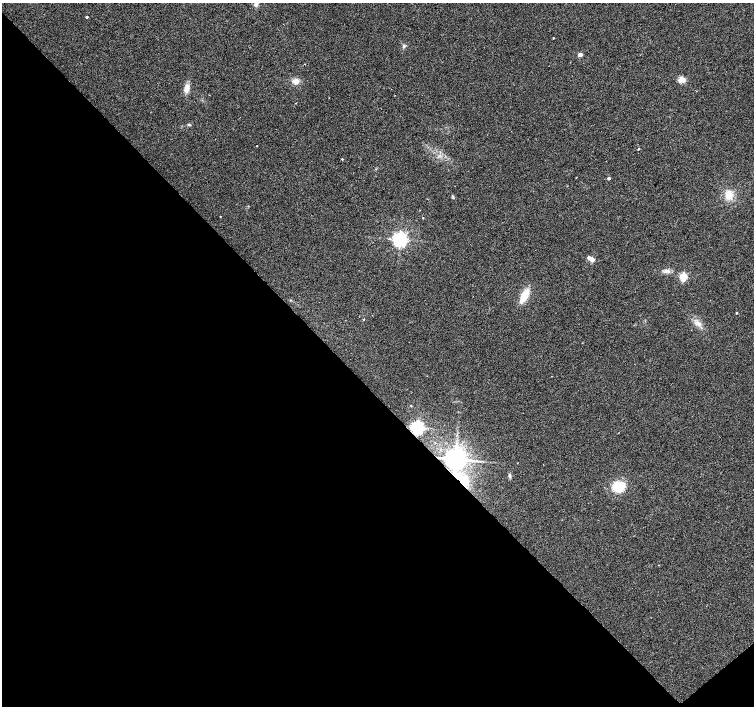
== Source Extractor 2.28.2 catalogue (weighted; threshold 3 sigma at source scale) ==
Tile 14 of 4 x 4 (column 2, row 4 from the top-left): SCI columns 1507-3010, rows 214-1620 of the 6018 x 5989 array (HDU 1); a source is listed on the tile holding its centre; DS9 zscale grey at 2 x 2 block average (1 PNG px = mean of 2 x 2 image px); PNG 756 x 708 px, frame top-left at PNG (2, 3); no overlay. Shown black and unused: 45% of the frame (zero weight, under 2 of 3 exposures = <1% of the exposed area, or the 3 px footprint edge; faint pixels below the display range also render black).
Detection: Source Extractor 2.28.2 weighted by HDU 2 'WHT'; one run over the whole footprint, this tile lists its part. Background 0.0386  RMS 0.0086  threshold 0.0389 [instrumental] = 3 sigma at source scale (4.5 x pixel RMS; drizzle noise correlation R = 1.50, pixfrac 1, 0.0396/0.0396 arcsec/px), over >= 5 px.
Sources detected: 30; all 30 listed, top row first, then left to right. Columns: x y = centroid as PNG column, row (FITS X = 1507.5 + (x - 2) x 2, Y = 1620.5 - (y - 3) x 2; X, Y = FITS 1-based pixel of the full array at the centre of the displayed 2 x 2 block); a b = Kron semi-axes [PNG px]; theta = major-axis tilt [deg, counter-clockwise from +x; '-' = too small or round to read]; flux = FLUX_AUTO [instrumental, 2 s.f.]
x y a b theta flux
256 4 7 5 81 6.8
87 17 2 2 - 2.9
553 38 2 2 - 1.4
404 46 5 3 - 3
580 55 3 2 - 20
682 79 7 6 - 14
296 81 7 5 0 13
187 88 10 6 86 13
188 124 4 3 - 2.2
257 146 2 2 - 0.78
638 149 3 2 - 1.8
342 159 2 2 - 1.7
609 178 2 2 - 6.5
729 195 9 8 - 24
453 197 5 2 - 2
220 216 2 2 - 1.4
423 218 2 2 - 1.1
400 239 4 4 - 760
589 257 3 3 - 7
592 259 3 2 - 28
668 271 7 4 -5 6.3
683 277 3 3 - 120
524 296 12 5 64 40
736 313 2 2 - 1.7
698 323 8 6 -32 11
417 427 4 4 - 570
455 459 5 5 - 2500
509 476 6 4 -79 3.9
463 480 17 10 -46 47
618 486 14 10 15 42
Overlapping masked pixels (flux is a lower limit): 3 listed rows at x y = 417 427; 455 459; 463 480
Isophote crosses this tile's border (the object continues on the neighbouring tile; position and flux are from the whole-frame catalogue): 1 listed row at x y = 256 4